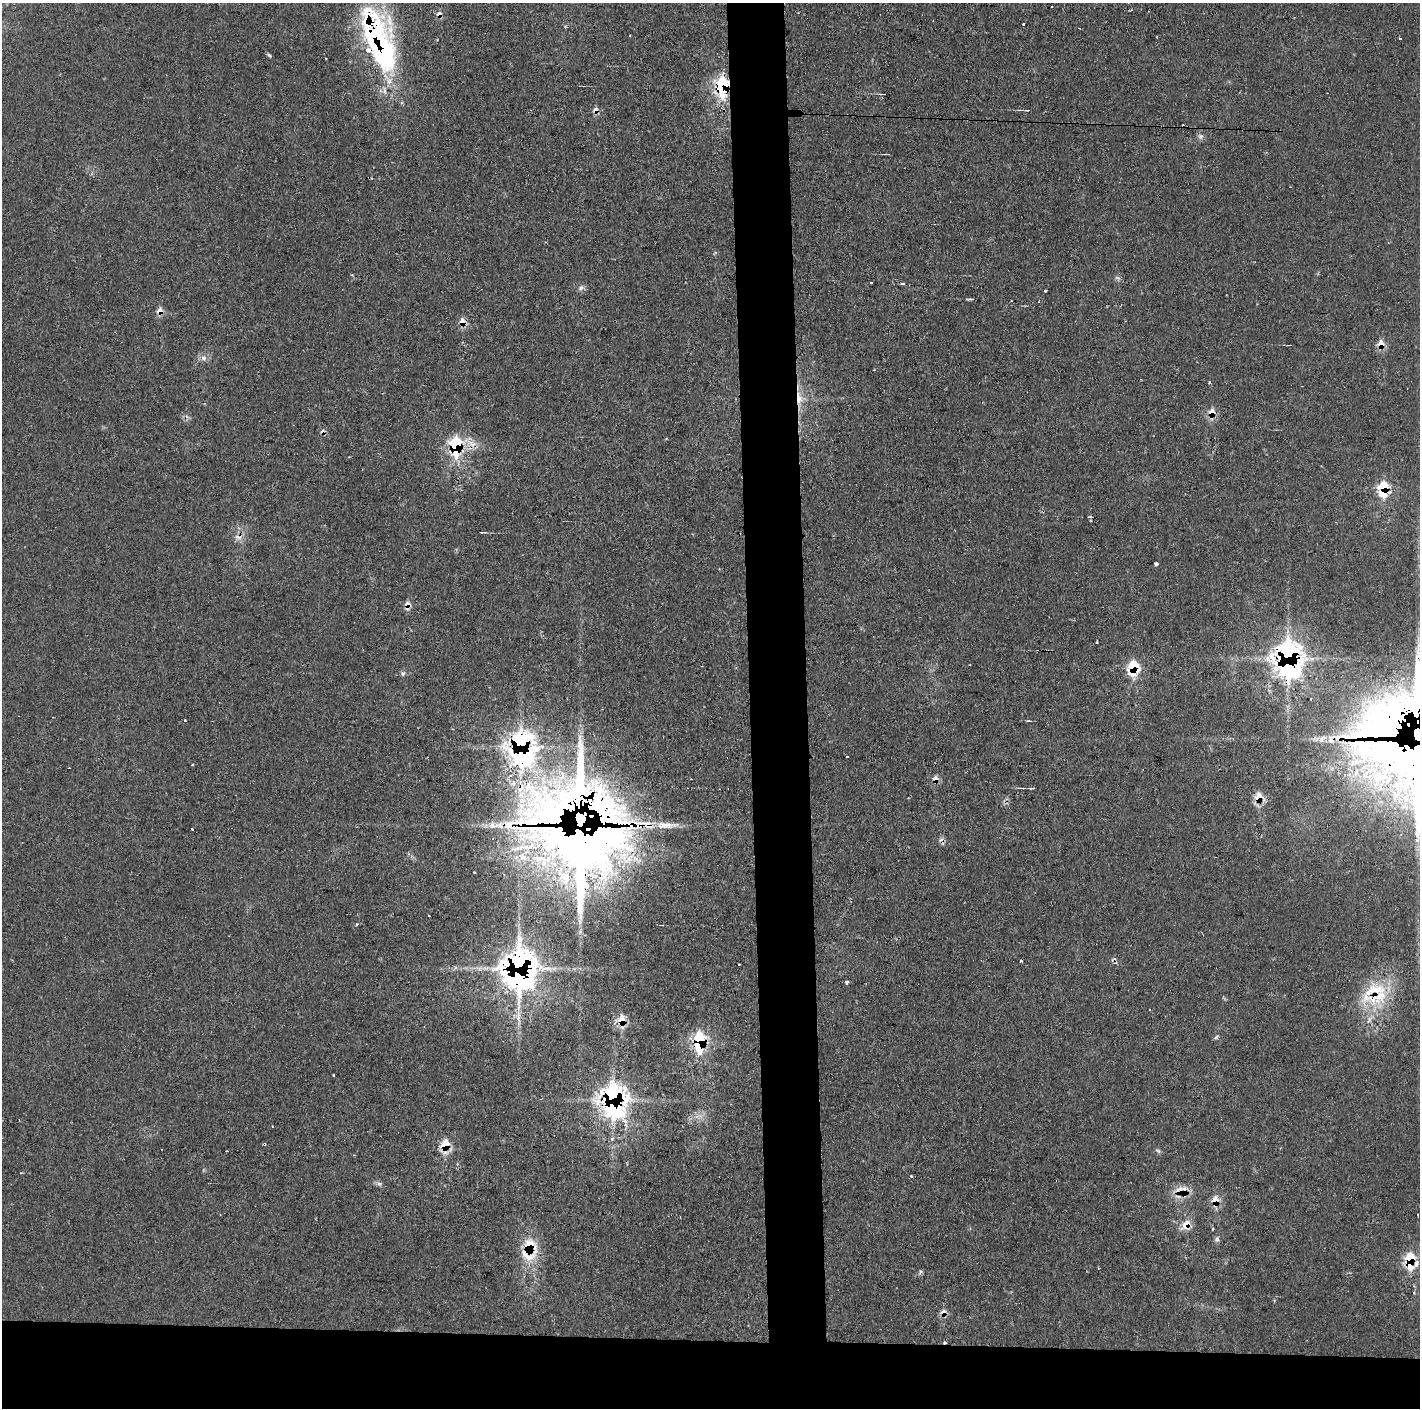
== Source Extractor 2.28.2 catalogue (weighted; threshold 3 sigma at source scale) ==
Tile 8 of 3 x 3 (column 2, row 3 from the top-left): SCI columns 1419-2836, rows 1-1406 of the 4253 x 4228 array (HDU 1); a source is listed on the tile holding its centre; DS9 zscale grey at full resolution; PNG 1422 x 1410 px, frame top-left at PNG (2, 3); no overlay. Shown black and unused: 9% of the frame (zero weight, under 2 of 3 exposures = <1% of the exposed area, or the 3 px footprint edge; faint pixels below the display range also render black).
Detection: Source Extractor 2.28.2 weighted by HDU 2 'WHT'; one run over the whole footprint, this tile lists its part. Background 0.0829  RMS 0.0063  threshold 0.0285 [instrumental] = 3 sigma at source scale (4.5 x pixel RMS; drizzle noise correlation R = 1.50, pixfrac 1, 0.05/0.05 arcsec/px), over >= 5 px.
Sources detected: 100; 1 inside a brighter object's white glare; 15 cosmic-ray / hot-pixel residue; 1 long thin detection or spike segment (spike, bleed or trail) — not listed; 15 inside a brighter listed object's ellipse — not listed separately; the other 68 listed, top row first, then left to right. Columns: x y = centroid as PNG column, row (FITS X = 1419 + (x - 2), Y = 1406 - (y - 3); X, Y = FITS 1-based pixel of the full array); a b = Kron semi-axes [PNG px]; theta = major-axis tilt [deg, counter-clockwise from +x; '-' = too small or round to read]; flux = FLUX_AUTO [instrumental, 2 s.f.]
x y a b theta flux
439 14 8 7 - 2.8
1023 24 3 2 - 1.4
1400 38 3 2 - 0.91
379 49 63 43 -67 110
269 55 7 4 -36 0.97
721 87 15 7 86 77
1027 110 5 2 - 0.76
1183 126 3 3 - 4.1
1201 136 7 7 - 2
1117 278 8 5 -20 1.4
871 283 3 2 - 1
903 284 4 3 - 1.3
581 288 10 6 23 2
1045 290 3 3 - 5
159 311 9 8 - 4.2
462 322 8 8 - 5.7
1381 344 10 8 -77 5.7
204 358 9 7 -31 2.8
799 398 22 8 -85 9.7
1212 412 10 9 - 6.2
455 446 9 6 82 95
1383 488 14 9 84 23
1090 517 6 3 -4 1.3
483 532 8 2 8 0.74
238 537 12 7 0 3.6
1156 564 4 3 - 2.7
407 604 9 8 - 3.3
1288 658 16 11 -88 410
1133 668 12 9 87 25
403 674 6 6 - 1.3
1418 736 8 6 -76 4000
1331 740 12 8 -74 4.2
521 746 18 13 -83 250
1419 756 68 58 40 2200
847 757 3 2 - 0.88
192 765 3 3 - 0.83
935 779 8 7 - 3.2
1031 788 6 2 5 0.68
1258 798 11 8 77 9.5
557 811 152 55 22 2400
580 822 9 5 89 2700
647 825 17 12 -35 9.1
668 825 24 9 -5 7.7
565 878 24 18 75 26
357 924 4 2 - 0.59
1021 961 3 3 - 0.93
739 964 3 3 - 0.67
519 968 18 14 -88 630
846 982 4 3 - 1.6
1375 998 26 23 33 32
621 1020 12 8 -87 11
1216 1037 8 4 37 1.1
699 1040 15 8 -89 44
333 1075 3 3 - 0.91
613 1099 16 12 -81 290
612 1139 5 3 - 1.5
445 1146 13 9 89 15
1158 1151 8 5 -30 1.2
911 1176 3 3 - 1.2
379 1184 7 6 - 1.6
1179 1189 16 8 32 6
1215 1201 11 7 -88 8.8
1186 1225 14 9 48 7.9
1217 1239 7 6 - 1.6
527 1254 29 22 -14 18
1410 1260 14 7 -88 28
921 1271 6 4 18 1.1
943 1312 9 7 79 3.8
Overlapping masked pixels (flux is a lower limit): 36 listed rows (the first 20) at x y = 439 14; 379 49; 721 87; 1183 126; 159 311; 462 322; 1381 344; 799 398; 1212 412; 455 446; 1383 488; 407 604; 1288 658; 1133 668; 1418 736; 1331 740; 521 746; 1419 756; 935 779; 1258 798
Isophote crosses this tile's border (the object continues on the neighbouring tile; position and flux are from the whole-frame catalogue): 2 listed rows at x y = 1418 736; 1419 756
Unlisted compact peaks at least as high as the median listed source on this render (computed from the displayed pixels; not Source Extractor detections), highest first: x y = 185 720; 192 829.